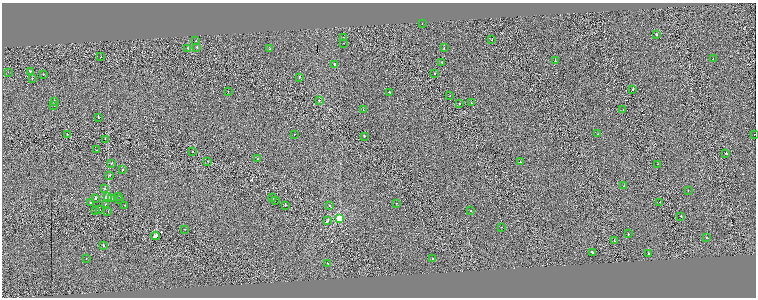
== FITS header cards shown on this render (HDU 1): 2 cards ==
NAXIS1  =                 1508
NAXIS2  =                  591

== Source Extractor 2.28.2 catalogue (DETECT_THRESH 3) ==
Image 1508 x 591 px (HDU 1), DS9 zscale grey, zoomed out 1/2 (1 PNG px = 2 x 2 image px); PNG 758 x 300 px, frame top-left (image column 1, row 590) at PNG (2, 3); each listed source drawn as its Kron ellipse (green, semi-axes under 4 px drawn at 4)
Background -0.00817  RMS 0.34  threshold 1.02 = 3 sigma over >= 5 px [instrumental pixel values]
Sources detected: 97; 12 cannot appear on this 1/2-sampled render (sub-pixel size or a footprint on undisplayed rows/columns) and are neither listed nor drawn; the other 85 listed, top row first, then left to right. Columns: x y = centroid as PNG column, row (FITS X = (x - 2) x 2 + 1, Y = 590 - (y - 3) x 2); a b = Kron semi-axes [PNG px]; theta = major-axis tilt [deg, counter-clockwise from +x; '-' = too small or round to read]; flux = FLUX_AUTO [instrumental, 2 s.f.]
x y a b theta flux
422 24 2 2 - 140
656 34 2 2 - 260
344 37 2 2 - 89
492 40 2 2 - 250
196 41 2 2 - 170
343 43 2 1 - 110
197 47 2 2 - 180
188 48 2 2 - 210
444 48 2 2 - 230
270 49 2 2 - 62
101 57 2 1 - 81
713 59 2 1 - 77
555 61 2 2 - 97
442 62 2 2 - 270
334 64 2 2 - 390
30 71 2 2 - 160
8 72 2 1 - 84
435 73 2 2 - 320
43 74 2 1 - 120
299 77 2 2 - 100
32 79 2 2 - 160
633 89 2 1 - 530
228 91 2 1 - 57
389 92 2 2 - 150
450 96 2 1 - 130
319 100 2 2 - 250
54 102 2 2 - 590
471 103 2 1 - 76
460 104 2 2 - 140
54 105 2 2 - 130
363 110 2 1 - 77
623 110 2 2 - 20
98 117 2 1 - 200
67 134 2 1 - 110
295 134 2 1 - 81
598 134 2 2 - 430
754 134 2 1 - 120
364 136 2 2 - 420
105 139 2 1 - 300
97 150 2 1 - 240
193 151 2 1 - 140
726 153 2 2 - 750
258 159 2 2 - 240
208 161 2 1 - 120
520 162 2 2 - 210
111 163 2 2 - 170
658 164 2 1 - 230
122 170 2 2 - 120
110 175 2 2 - 270
624 186 2 2 - 150
105 188 2 2 - 57
688 190 2 2 - 140
119 196 2 2 - 110
108 197 3 2 - 32000
96 198 2 2 - 200
112 198 3 2 - 180
273 198 2 1 - 220
119 199 2 2 - 98
275 201 2 1 - 150
660 202 2 1 - 140
91 203 2 2 - 130
396 203 2 1 - 170
105 204 2 1 - 180
125 205 3 2 - 390
285 205 2 2 - 480
329 206 2 2 - 170
99 210 2 2 - 210
96 211 2 2 - 300
108 211 2 1 - 100
471 211 2 2 - 280
681 216 2 1 - 300
339 219 3 3 - 3900
327 221 3 2 - 680
501 227 2 1 - 190
185 229 2 2 - 160
628 234 2 2 - 360
156 236 4 2 - 4100
706 237 2 2 - 160
614 241 2 1 - 160
103 245 2 2 - 650
592 252 2 2 - 400
648 253 2 2 - 210
86 258 2 1 - 50
432 258 2 2 - 250
328 263 2 2 - 280
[12 sub-pixel or undisplayed-footprint detections neither listed nor drawn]